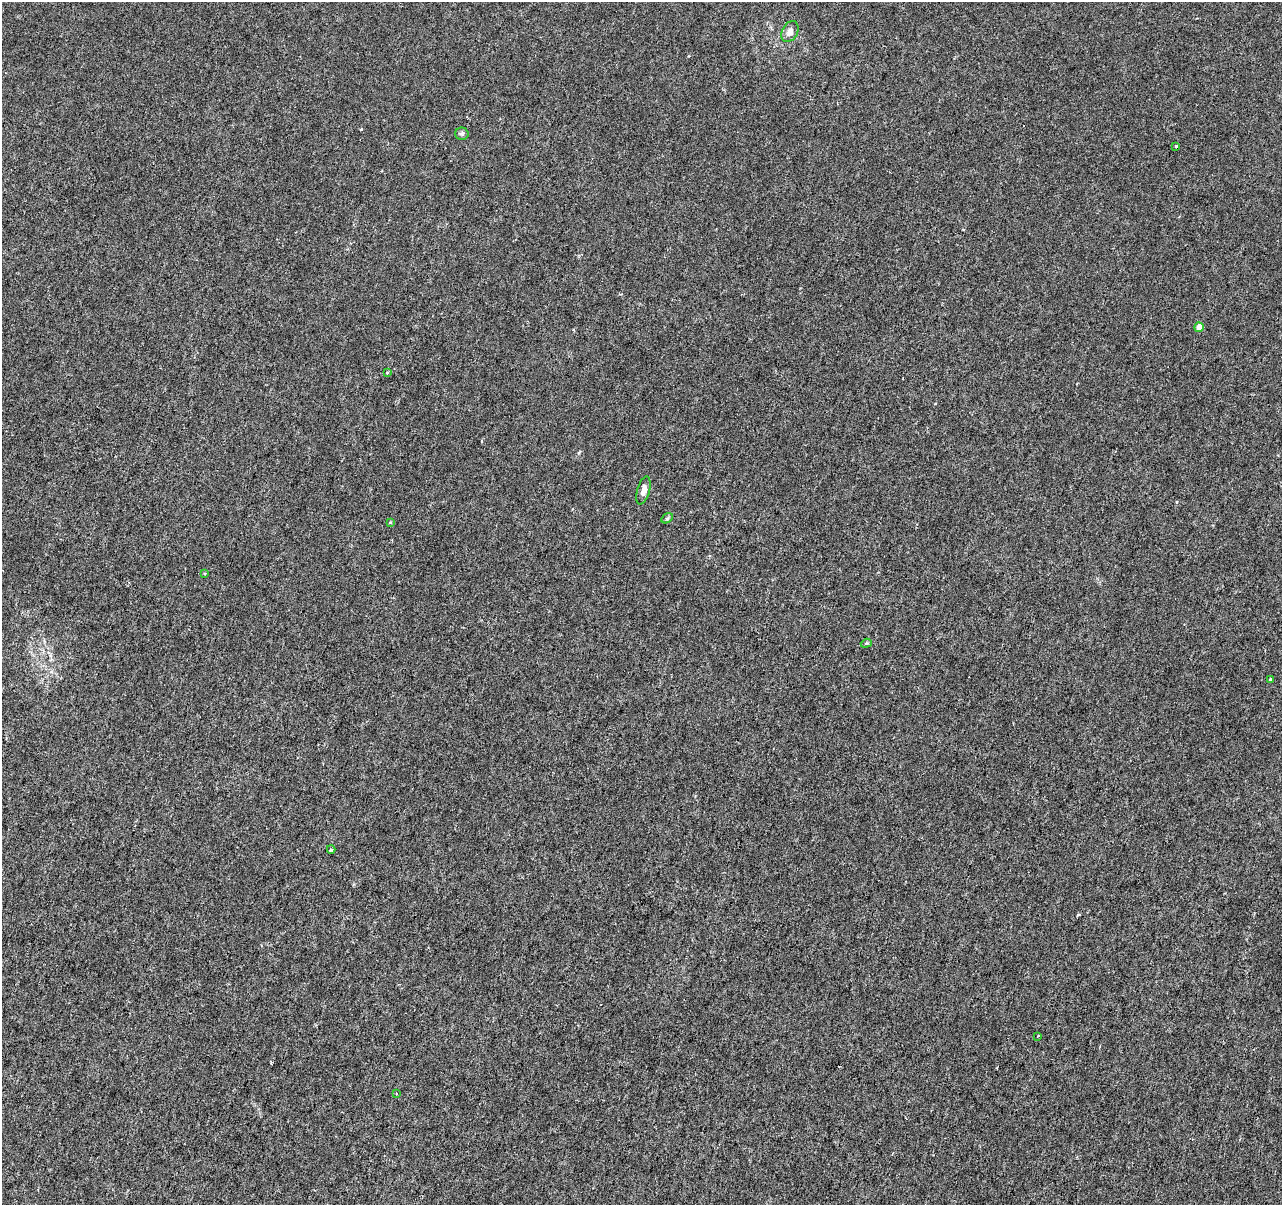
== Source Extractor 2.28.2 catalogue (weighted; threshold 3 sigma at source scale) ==
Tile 7 of 4 x 4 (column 3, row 2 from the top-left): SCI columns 2570-3849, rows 2688-3890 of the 5130 x 5314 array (HDU 1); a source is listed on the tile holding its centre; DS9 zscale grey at full resolution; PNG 1284 x 1207 px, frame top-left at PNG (2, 2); each listed source drawn as its Kron ellipse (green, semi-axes under 4 px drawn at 4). Shown black and unused: <1% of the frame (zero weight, under 3 of 6 exposures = <1% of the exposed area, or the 3 px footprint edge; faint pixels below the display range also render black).
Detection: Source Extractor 2.28.2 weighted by HDU 2 'WHT'; one run over the whole footprint, this tile lists its part. Background -1.39e-04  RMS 0.0012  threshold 0.0051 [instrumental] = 3 sigma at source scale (4.09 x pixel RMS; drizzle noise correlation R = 1.36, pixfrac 0.8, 0.0396/0.0396 arcsec/px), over >= 5 px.
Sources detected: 14; all 14 listed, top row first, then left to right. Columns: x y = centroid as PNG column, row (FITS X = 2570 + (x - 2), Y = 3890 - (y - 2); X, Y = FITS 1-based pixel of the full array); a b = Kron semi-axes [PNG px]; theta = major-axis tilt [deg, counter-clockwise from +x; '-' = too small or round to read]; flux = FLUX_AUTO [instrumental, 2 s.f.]
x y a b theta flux
790 32 11 7 62 0.65
462 134 7 6 - 0.26
1176 146 3 2 - 0.1
1199 327 5 4 - 0.97
388 373 3 3 - 0.13
643 490 14 6 74 0.61
667 518 6 4 30 0.17
390 522 3 3 - 0.12
205 574 3 2 - 0.11
866 643 6 4 20 0.18
1270 680 3 3 - 0.2
331 850 4 4 - 0.17
1038 1036 3 2 - 0.087
396 1093 3 2 - 0.11